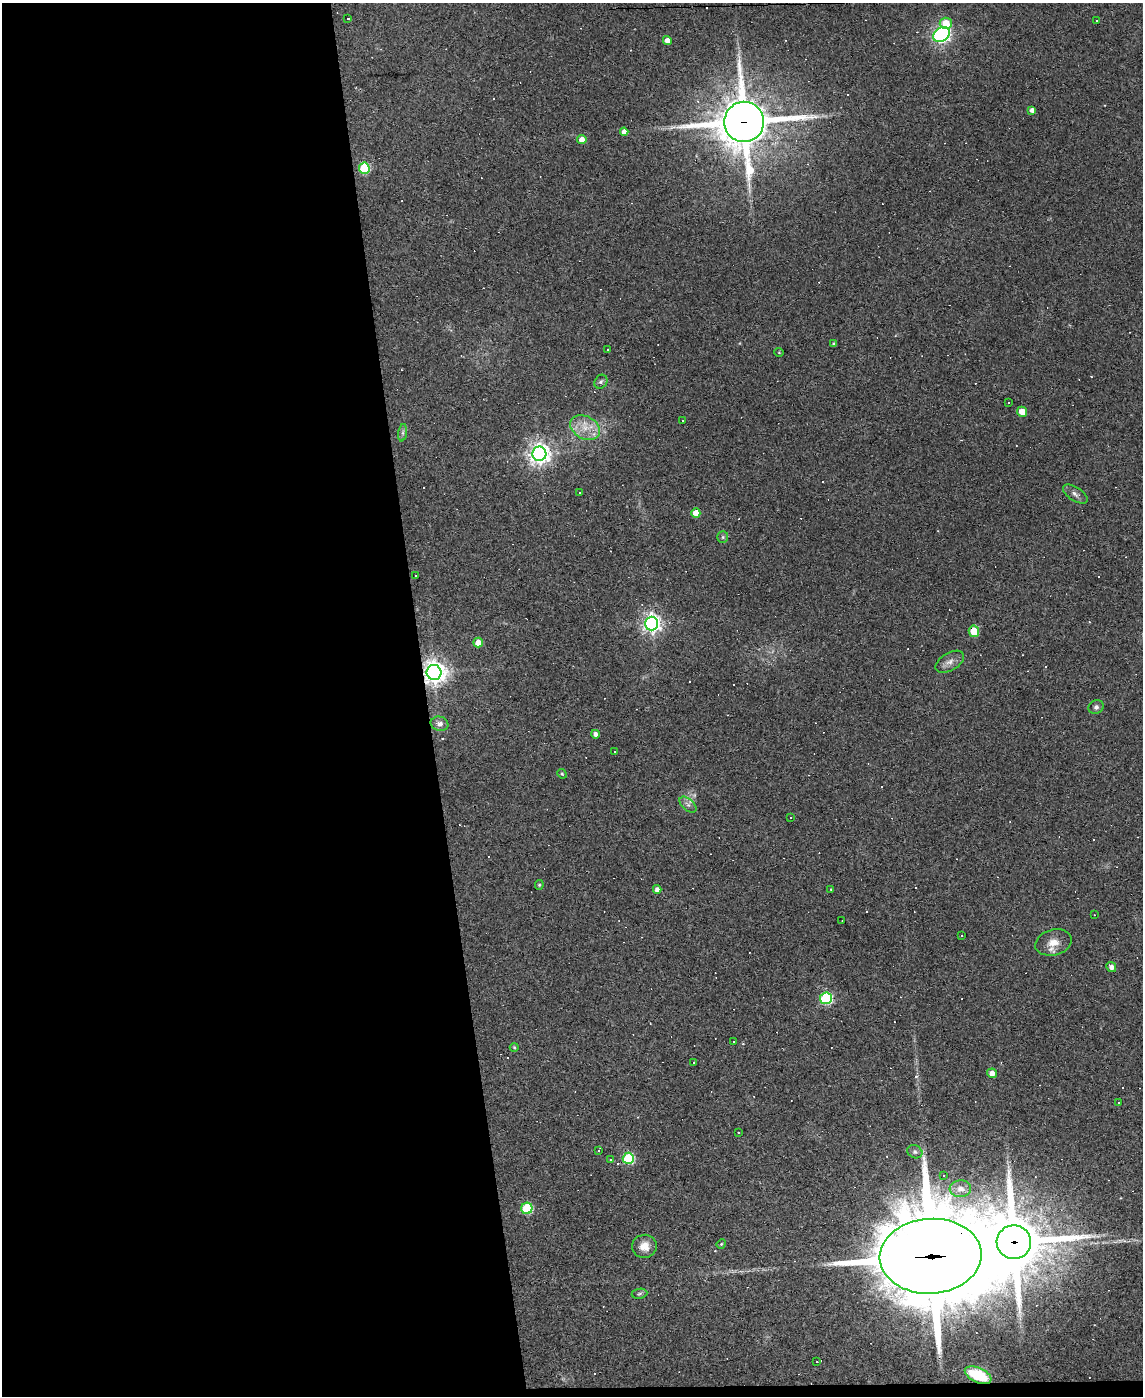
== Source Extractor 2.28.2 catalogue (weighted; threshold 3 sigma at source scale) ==
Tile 9 of 4 x 3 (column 1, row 3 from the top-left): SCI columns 1-1141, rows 231-1624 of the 4564 x 4539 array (HDU 1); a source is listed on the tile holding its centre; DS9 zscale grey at full resolution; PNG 1145 x 1398 px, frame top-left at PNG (2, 3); each listed source drawn as its Kron ellipse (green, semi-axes under 4 px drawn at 4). Shown black and unused: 38% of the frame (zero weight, under 3 of 4 exposures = <1% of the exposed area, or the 3 px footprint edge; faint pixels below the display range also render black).
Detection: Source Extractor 2.28.2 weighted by HDU 2 'WHT'; one run over the whole footprint, this tile lists its part. Background 0.0831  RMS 0.0059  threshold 0.0265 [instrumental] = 3 sigma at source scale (4.5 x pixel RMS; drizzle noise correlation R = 1.50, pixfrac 1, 0.05/0.05 arcsec/px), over >= 5 px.
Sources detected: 120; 53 cosmic-ray / hot-pixel residue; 1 long thin detection or spike segment (spike, bleed or trail) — neither listed nor drawn; the other 66 listed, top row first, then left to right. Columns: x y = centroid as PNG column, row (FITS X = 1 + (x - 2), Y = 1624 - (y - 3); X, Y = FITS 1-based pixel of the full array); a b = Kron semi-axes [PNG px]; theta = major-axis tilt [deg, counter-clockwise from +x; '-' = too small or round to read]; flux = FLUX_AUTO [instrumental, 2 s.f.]
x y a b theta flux
348 18 3 3 - 1.7
1097 20 3 2 - 0.71
946 23 6 5 - 9.9
941 34 9 6 39 200
667 40 4 4 - 4.2
1032 110 4 4 - 2.6
744 122 20 20 - 2800
624 132 4 4 - 3.2
582 140 4 4 - 5.4
364 168 5 5 - 39
834 344 3 3 - 1
608 349 2 2 - 0.4
779 352 4 4 - 0.57
601 382 7 6 - 1.4
1009 402 3 2 - 0.71
1022 412 5 5 - 8.7
682 420 3 2 - 0.54
585 428 16 11 -29 8.9
403 433 9 4 82 1.5
539 454 7 7 - 410
580 492 3 3 - 1.8
1075 494 14 6 -33 2.6
696 513 5 4 - 6.8
723 537 6 5 - 1
415 575 3 3 - 1.8
651 624 7 6 - 280
974 631 6 5 - 15
478 642 5 4 - 6.3
950 662 15 8 31 4
434 672 7 7 - 520
1096 707 8 7 - 1.7
440 724 9 7 -19 3.2
595 734 4 4 - 2.3
615 751 3 2 - 0.58
562 774 5 4 - 0.74
688 805 10 5 -42 2.2
790 817 2 2 - 0.39
539 885 5 4 - 0.66
657 889 4 4 - 2.5
831 889 4 2 - 0.36
1094 915 2 2 - 0.4
842 920 2 2 - 0.31
961 935 3 3 - 1.1
1053 942 18 12 15 7.1
1111 967 5 4 - 3.2
826 998 6 6 - 73
734 1041 3 3 - 3.5
514 1047 4 4 - 0.6
694 1063 3 3 - 1.7
992 1073 5 4 - 4
1119 1103 2 2 - 0.56
738 1132 3 3 - 0.77
598 1150 3 2 - 0.56
915 1152 8 6 -25 1.5
628 1158 6 5 - 50
610 1159 3 3 - 12
944 1175 3 2 - 1.1
960 1189 11 8 4 3.7
527 1208 6 5 - 41
1014 1242 17 17 - 3000
721 1244 5 4 - 0.66
644 1246 12 11 - 5.8
931 1256 51 37 4 8800
639 1294 8 5 8 1.1
817 1362 3 2 - 0.39
978 1375 14 7 -23 29
Overlapping masked pixels (flux is a lower limit): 6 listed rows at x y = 744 122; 974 631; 434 672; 1014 1242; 931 1256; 978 1375